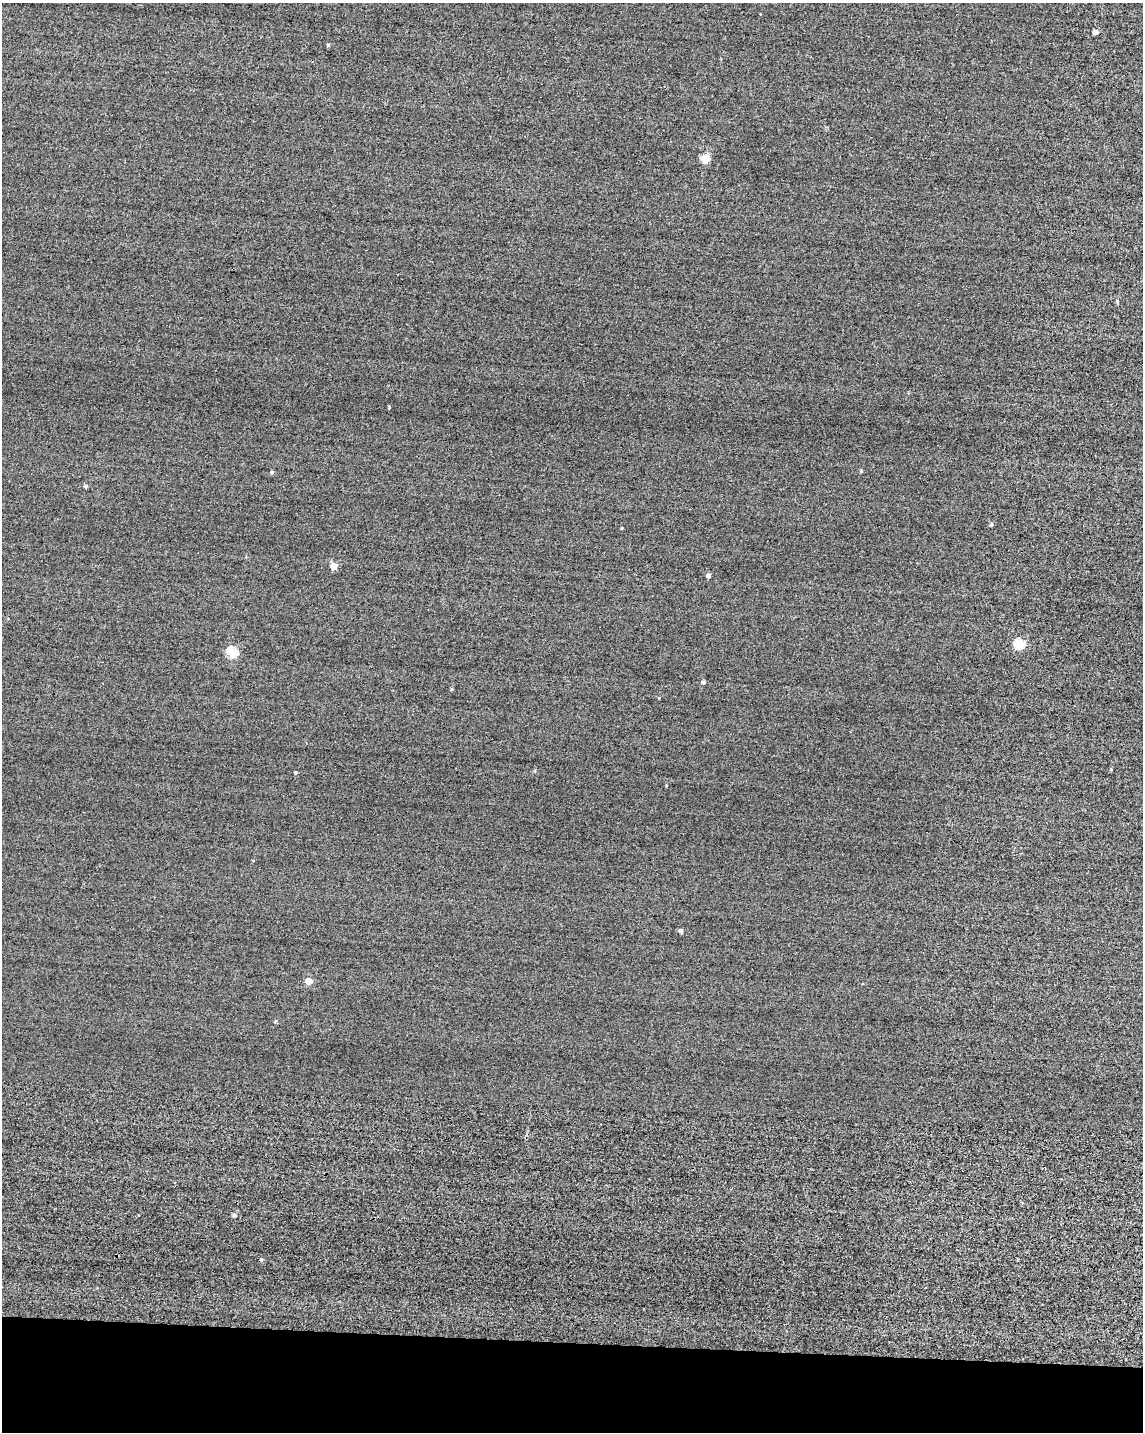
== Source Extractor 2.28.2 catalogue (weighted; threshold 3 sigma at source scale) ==
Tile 10 of 4 x 3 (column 2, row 3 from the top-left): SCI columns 1168-2308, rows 247-1676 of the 4849 x 4881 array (HDU 1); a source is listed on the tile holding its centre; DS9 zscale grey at full resolution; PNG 1145 x 1434 px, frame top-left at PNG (2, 3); no overlay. Shown black and unused: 6% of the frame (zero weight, under 2 of 3 exposures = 12% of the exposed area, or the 3 px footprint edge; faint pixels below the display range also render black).
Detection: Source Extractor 2.28.2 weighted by HDU 2 'WHT'; one run over the whole footprint, this tile lists its part. Background -0.229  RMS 3.4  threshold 15.2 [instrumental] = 3 sigma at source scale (4.5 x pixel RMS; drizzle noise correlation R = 1.50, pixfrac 1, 0.05/0.05 arcsec/px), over >= 5 px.
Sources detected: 24; all 24 listed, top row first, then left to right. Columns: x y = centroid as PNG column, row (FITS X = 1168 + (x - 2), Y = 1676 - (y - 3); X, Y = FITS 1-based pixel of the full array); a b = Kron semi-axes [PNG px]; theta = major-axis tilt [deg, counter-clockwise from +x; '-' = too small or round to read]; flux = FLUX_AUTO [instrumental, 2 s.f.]
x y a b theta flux
1095 32 5 4 - 2700
328 45 4 3 - 580
705 159 5 5 - 12000
1117 301 5 3 - 350
861 471 4 3 - 480
272 472 5 4 - 500
85 486 4 4 - 590
991 525 4 4 - 700
621 528 3 2 - 300
333 566 5 5 - 5400
709 576 4 4 - 1200
1020 644 6 5 - 21000
232 652 6 5 - 20000
703 682 4 4 - 780
452 689 4 4 - 320
659 698 4 3 - 210
1111 769 4 4 - 270
535 771 5 3 - 270
295 773 4 4 - 410
681 931 4 4 - 1000
309 981 5 4 - 4500
275 1021 5 3 - 290
234 1215 5 4 - 630
261 1259 4 3 - 390